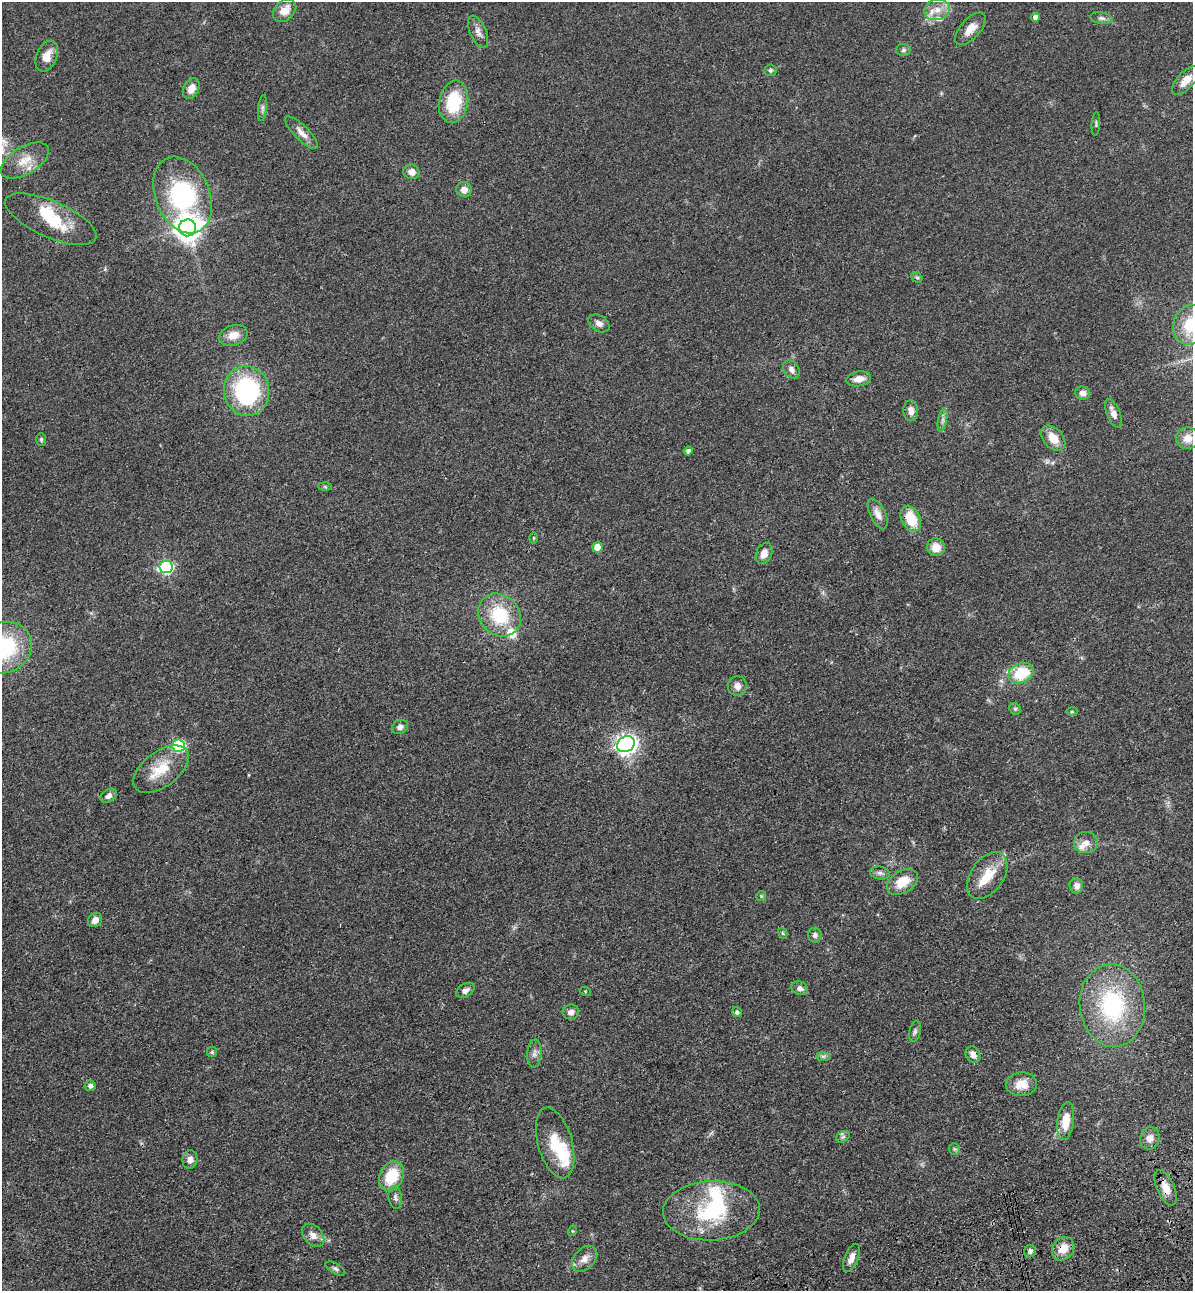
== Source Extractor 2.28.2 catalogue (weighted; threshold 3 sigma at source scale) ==
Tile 6 of 4 x 4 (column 2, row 2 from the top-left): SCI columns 1499-2689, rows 2695-3983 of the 5261 x 5389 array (HDU 1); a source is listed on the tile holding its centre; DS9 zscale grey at full resolution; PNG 1195 x 1293 px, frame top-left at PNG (2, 2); each listed source drawn as its Kron ellipse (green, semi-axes under 4 px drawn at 4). Shown black and unused: <1% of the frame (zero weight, under 3 of 4 exposures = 6% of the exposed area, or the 3 px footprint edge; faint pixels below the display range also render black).
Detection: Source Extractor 2.28.2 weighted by HDU 2 'WHT'; one run over the whole footprint, this tile lists its part. Background 0.0538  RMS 0.0057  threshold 0.0259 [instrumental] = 3 sigma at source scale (4.5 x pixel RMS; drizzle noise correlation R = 1.50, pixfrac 1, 0.05/0.05 arcsec/px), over >= 5 px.
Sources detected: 103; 1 inside a brighter object's white glare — neither listed nor drawn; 8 inside a brighter listed object's ellipse — not listed separately; the other 94 listed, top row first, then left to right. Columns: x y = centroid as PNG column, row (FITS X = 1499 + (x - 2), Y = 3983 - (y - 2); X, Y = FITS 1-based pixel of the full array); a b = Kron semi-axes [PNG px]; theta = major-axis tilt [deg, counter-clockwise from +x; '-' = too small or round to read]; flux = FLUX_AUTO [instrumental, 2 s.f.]
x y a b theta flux
285 10 13 9 46 6.6
937 10 13 10 17 6.5
1035 17 4 4 - 3
1101 18 11 5 -10 1.9
970 29 20 10 48 6.5
478 32 17 8 -67 3.7
903 50 7 6 - 1.3
47 56 16 10 67 6.5
770 70 6 6 - 1.2
1186 80 18 8 47 6.7
191 89 11 7 62 5.6
453 102 21 14 80 26
262 108 13 4 84 1.6
1096 124 12 2 86 0.85
302 133 22 7 -45 4.6
25 160 27 13 30 10
411 172 8 7 - 3.8
464 190 7 7 - 4.2
183 195 40 27 -68 75
51 219 49 18 -24 20
188 228 9 8 - 650
917 277 6 5 - 0.91
599 323 11 8 -31 2.8
1191 325 20 17 69 22
233 335 14 10 19 6.8
791 369 10 7 -51 2.9
859 379 12 7 8 5.1
246 391 25 22 -83 75
1082 393 7 6 - 3
911 411 10 7 -87 3.8
1113 413 15 6 -69 3.7
943 420 12 4 79 1.9
1053 438 15 9 -48 7.4
1188 438 11 11 - 6.1
41 439 6 5 - 0.88
688 451 4 4 - 2.1
325 487 6 4 -3 0.74
878 514 16 7 -64 4.7
911 519 14 9 -63 15
533 538 5 3 - 0.6
597 547 5 5 - 9
936 547 9 8 - 6.3
764 553 11 7 66 4.7
166 567 7 6 - 78
499 615 23 19 -47 28
3 648 29 25 23 54
1021 673 13 10 22 22
737 686 10 9 - 3.7
1015 709 6 5 - 1.1
1072 712 6 4 0 0.71
400 727 8 6 26 2.5
626 744 9 7 34 310
179 746 6 6 - 66
161 769 32 17 36 16
109 796 9 6 34 2.4
1086 843 12 10 4 4.1
880 873 10 6 -9 1.9
987 875 26 16 54 14
902 882 17 11 34 12
1076 886 8 7 - 3.4
761 896 5 5 - 0.75
95 920 8 6 46 3.9
783 933 6 4 -60 0.66
815 935 7 7 - 2
800 988 8 6 -20 2.5
465 990 10 6 31 2.4
585 991 6 3 -19 0.56
1112 1005 41 32 -84 64
571 1012 8 7 - 2.8
737 1012 5 4 - 1.4
915 1031 11 5 77 1.6
212 1052 5 5 - 0.76
534 1054 14 7 87 2.7
973 1055 8 7 - 4.2
823 1056 7 4 0 1.2
1021 1084 15 12 2 9.3
90 1086 5 5 - 2.3
1066 1121 19 8 83 11
843 1137 7 5 30 1.4
1150 1138 11 9 68 4.2
555 1143 36 17 -74 18
954 1149 6 5 - 0.97
190 1160 9 7 80 3
392 1176 15 11 63 21
1166 1188 19 8 -66 6.7
395 1197 11 6 -81 2
711 1211 48 29 2 49
572 1231 5 3 - 0.53
313 1235 13 9 -49 4.1
1063 1249 12 10 53 7.5
1030 1251 6 5 - 1.6
851 1258 15 6 68 4.2
585 1259 15 10 46 4.7
335 1268 11 5 -30 1.4
Overlapping masked pixels (flux is a lower limit): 3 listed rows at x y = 973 1055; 1166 1188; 1063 1249
Isophote crosses this tile's border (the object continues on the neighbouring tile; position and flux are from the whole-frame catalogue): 2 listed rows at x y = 1191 325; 3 648